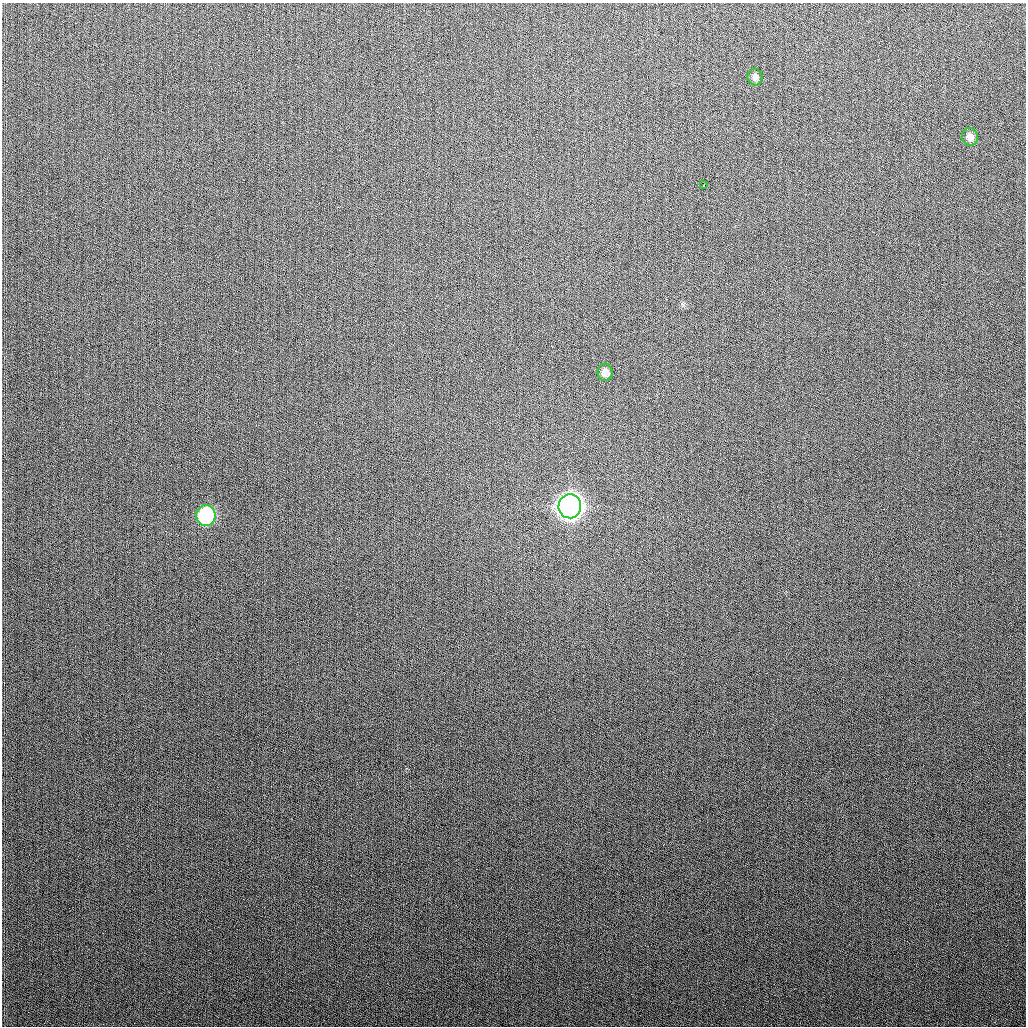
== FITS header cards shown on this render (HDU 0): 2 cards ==
NAXIS1  =                 1024
NAXIS2  =                 1024

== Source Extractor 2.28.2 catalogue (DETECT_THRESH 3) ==
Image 1024 x 1024 px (HDU 0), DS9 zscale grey, 1 PNG px = 1 image px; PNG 1028 x 1028 px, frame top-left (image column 1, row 1024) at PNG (2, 3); each listed source drawn as its Kron ellipse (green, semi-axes under 4 px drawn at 4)
Background 276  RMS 11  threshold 32.8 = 3 sigma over >= 5 px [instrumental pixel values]
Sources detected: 6; all 6 listed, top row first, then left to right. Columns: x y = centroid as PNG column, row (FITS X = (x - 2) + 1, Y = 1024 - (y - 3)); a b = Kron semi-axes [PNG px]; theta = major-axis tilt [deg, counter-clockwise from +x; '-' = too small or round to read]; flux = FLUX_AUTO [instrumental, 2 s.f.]
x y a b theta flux
755 77 8 7 - 2600
970 137 9 8 - 4100
704 185 3 2 - 1600
605 372 8 7 - 4500
570 506 12 11 - 750000
206 516 10 9 - 82000